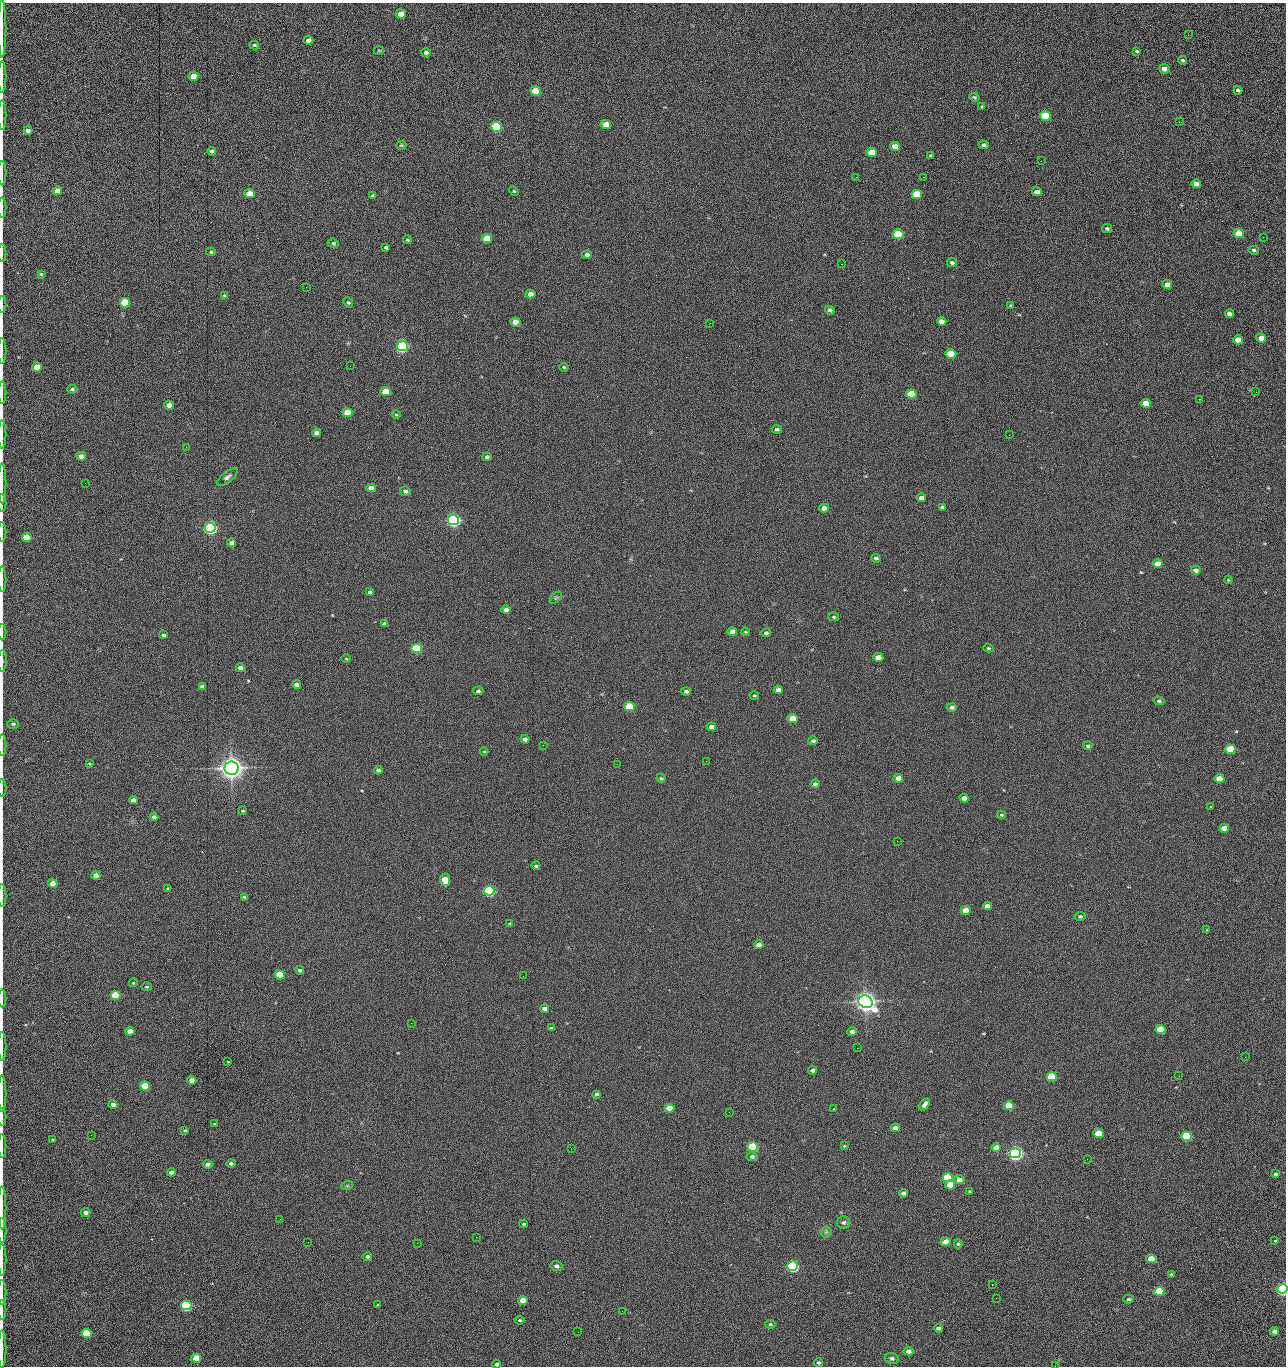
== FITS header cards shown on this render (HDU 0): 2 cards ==
NAXIS1  =                 1284 /fastest changing axis
NAXIS2  =                 1364 /next to fastest changing axis

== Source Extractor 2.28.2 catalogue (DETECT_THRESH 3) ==
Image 1284 x 1364 px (HDU 0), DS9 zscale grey, 1 PNG px = 1 image px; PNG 1288 x 1368 px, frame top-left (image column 1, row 1364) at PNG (2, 3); each listed source drawn as its Kron ellipse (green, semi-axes under 4 px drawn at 4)
Background 149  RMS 15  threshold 44.7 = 3 sigma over >= 5 px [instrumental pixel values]
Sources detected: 279; all 279 listed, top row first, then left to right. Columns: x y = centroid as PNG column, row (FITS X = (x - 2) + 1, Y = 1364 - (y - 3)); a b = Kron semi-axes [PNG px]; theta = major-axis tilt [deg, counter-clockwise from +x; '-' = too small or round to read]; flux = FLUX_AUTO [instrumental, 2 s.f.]
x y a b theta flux
401 14 5 4 - 1.3e+04
2 29 29 2 90 5.2e+03
1188 35 2 2 - 9.9e+02
308 40 5 4 - 5.1e+03
254 45 5 3 - 1.2e+03
379 50 5 3 - 8.7e+02
1137 51 4 3 - 1.6e+03
426 52 4 4 - 2.5e+03
1183 60 4 3 - 1.5e+03
1164 69 5 4 - 4.4e+03
193 76 5 4 - 1.5e+04
2 77 16 2 90 2.6e+03
1238 90 4 3 - 2.0e+03
536 91 5 4 - 4.3e+04
974 97 5 4 - 1.3e+03
982 107 4 3 - 1.1e+03
2 115 15 2 90 2.0e+03
1045 116 5 5 - 6.2e+04
1179 122 3 2 - 9.3e+02
606 125 5 4 - 1.5e+04
497 127 5 5 - 1.6e+05
28 130 4 4 - 4.7e+03
401 145 5 3 - 1.1e+03
984 145 5 4 - 2.2e+03
895 146 5 4 - 1.2e+04
212 151 4 3 - 2.6e+03
872 152 5 4 - 2.9e+04
931 156 4 3 - 1.7e+03
1041 161 2 2 - 1.2e+03
2 173 12 2 90 2.4e+03
856 177 3 2 - 1.5e+03
923 177 2 2 - 2.0e+04
1196 184 5 4 - 6.3e+03
57 191 5 4 - 1.1e+04
514 191 5 4 - 1.2e+03
1037 192 5 4 - 5.6e+03
249 194 5 4 - 2.0e+04
917 194 5 4 - 5.2e+04
373 196 4 3 - 1.6e+03
2 207 10 2 90 1.9e+03
1107 229 5 4 - 1.6e+03
1239 233 5 4 - 4.4e+04
898 234 5 5 - 1.0e+05
1263 237 2 2 - 5.6e+02
487 239 5 4 - 4.1e+04
408 240 4 4 - 1.4e+03
333 243 5 4 - 1.6e+03
386 247 4 3 - 1.9e+03
1254 250 5 4 - 1.9e+03
211 252 5 4 - 1.2e+03
2 253 9 2 90 1.3e+03
587 255 5 4 - 2.9e+03
952 263 5 4 - 1.7e+03
841 264 2 2 - 1.8e+04
41 274 3 3 - 1.2e+03
1167 285 5 4 - 7.6e+03
306 287 2 2 - 4.3e+02
530 294 5 4 - 9.7e+03
225 296 4 3 - 1.8e+03
125 303 5 4 - 1.0e+05
348 303 6 4 -47 1.5e+03
2 304 8 2 90 1.5e+03
1011 305 3 3 - 1.2e+03
830 310 5 4 - 2.2e+03
1230 314 4 4 - 3.9e+03
942 321 5 4 - 7.7e+03
515 322 5 4 - 1.6e+04
710 323 2 2 - 2.3e+03
1261 338 5 4 - 1.1e+04
1238 340 5 4 - 1.6e+04
402 346 5 5 - 3.0e+05
2 351 13 2 90 2.1e+03
951 354 5 4 - 5.9e+04
350 366 2 2 - 1.7e+03
37 367 5 4 - 2.6e+04
564 367 5 4 - 1.2e+03
72 389 5 3 - 1.8e+03
386 392 5 4 - 3.7e+04
1256 392 2 2 - 7.4e+02
2 393 11 2 90 2.0e+03
911 394 5 4 - 6.1e+04
1199 399 2 2 - 5.9e+02
1146 403 5 4 - 1.9e+04
169 405 5 4 - 8.7e+03
347 412 5 4 - 3.0e+04
396 415 4 4 - 1.0e+03
777 429 5 3 - 1.7e+03
316 433 4 4 - 3.6e+03
2 434 14 2 90 2.1e+03
1009 435 2 2 - 2.1e+03
186 447 2 2 - 1.9e+03
81 456 5 4 - 1.2e+04
487 457 4 3 - 2.3e+03
227 477 12 5 38 3.3e+03
2 483 20 2 90 2.9e+03
85 483 2 2 - 5.4e+02
371 488 5 4 - 1.0e+04
405 491 5 5 - 2.7e+03
921 498 5 4 - 5.8e+03
2 503 9 2 90 1.4e+03
942 507 4 3 - 1.9e+03
824 508 5 4 - 8.8e+03
453 520 5 5 - 5.1e+05
210 528 5 5 - 5.4e+05
2 532 10 2 90 1.5e+03
27 537 5 4 - 4.2e+04
232 543 4 4 - 4.1e+03
876 558 4 3 - 1.9e+03
1158 564 5 4 - 1.4e+04
1196 570 5 4 - 3.9e+03
2 579 12 2 90 2.1e+03
1228 580 4 3 - 9.9e+02
370 592 4 3 - 2.1e+03
556 598 7 4 45 1.6e+03
506 610 4 4 - 4.5e+03
834 617 5 4 - 1.5e+03
385 623 4 3 - 2.1e+03
2 632 8 2 90 1.5e+03
732 632 5 4 - 1.0e+04
745 632 4 3 - 9.5e+02
766 633 5 4 - 1.9e+03
163 635 4 3 - 1.9e+03
417 648 5 4 - 1.6e+05
988 648 5 4 - 1.4e+03
878 658 5 4 - 1.4e+04
346 659 4 3 - 8.0e+02
2 661 11 3 88 2.3e+03
240 668 5 4 - 7.4e+03
297 685 4 4 - 4.1e+03
202 686 4 3 - 2.0e+03
778 690 5 4 - 6.3e+03
478 691 5 4 - 2.5e+03
686 691 5 4 - 2.6e+03
754 695 5 2 - 9.9e+02
1159 701 5 4 - 2.0e+03
629 707 5 4 - 6.5e+04
952 707 5 4 - 2.8e+03
793 718 5 4 - 2.8e+04
13 724 5 4 - 1.5e+03
711 727 4 4 - 7.7e+03
525 739 4 4 - 4.4e+03
813 741 4 4 - 1.8e+03
2 745 10 2 90 1.8e+03
543 745 2 2 - 2.2e+03
1088 746 5 4 - 2.1e+03
1230 749 5 4 - 7.8e+04
484 751 4 3 - 9.3e+02
706 761 2 2 - 1.3e+03
89 764 4 3 - 1.1e+03
617 764 2 2 - 2.0e+03
232 768 7 6 - 1.4e+06
378 770 4 3 - 2.5e+03
661 778 4 4 - 1.3e+03
898 778 5 4 - 1.1e+04
1219 779 5 4 - 2.5e+04
815 784 4 4 - 3.1e+03
2 788 9 2 90 1.3e+03
964 798 5 4 - 8.1e+03
133 800 4 4 - 6.7e+03
1210 807 3 2 - 1.4e+03
243 811 3 3 - 9.6e+02
1001 815 4 3 - 1.3e+03
154 817 4 4 - 4.0e+03
1224 828 5 4 - 1.6e+04
897 841 2 2 - 1.5e+03
536 866 4 3 - 1.9e+03
96 876 5 4 - 1.3e+04
445 880 6 5 - 2.8e+04
53 883 5 4 - 1.6e+04
168 889 3 3 - 1.7e+03
489 891 5 4 - 2.4e+05
2 895 11 2 90 2.0e+03
244 897 4 3 - 1.5e+03
987 906 4 4 - 5.9e+03
966 910 5 4 - 1.9e+04
1080 916 5 4 - 2.0e+03
510 924 4 2 - 8.6e+02
1207 930 4 2 - 5.9e+02
759 945 4 4 - 6.4e+03
300 970 4 3 - 1.8e+03
280 975 5 4 - 6.2e+04
523 976 2 2 - 1.2e+03
133 983 5 3 - 1.0e+03
147 987 5 4 - 1.3e+03
115 995 5 4 - 7.7e+04
2 998 9 2 90 1.5e+03
866 1002 7 6 - 1.2e+06
544 1009 4 3 - 4.5e+03
411 1023 2 2 - 3.5e+03
551 1028 3 3 - 1.1e+03
1161 1029 5 4 - 4.9e+04
130 1031 5 4 - 1.1e+04
852 1031 5 4 - 3.8e+03
2 1046 14 2 90 2.3e+03
857 1048 3 2 - 8.3e+02
1245 1057 2 2 - 1.3e+03
228 1062 3 2 - 5.1e+02
813 1070 4 4 - 3.4e+03
1179 1076 2 2 - 1.7e+03
1052 1077 5 4 - 9.0e+04
192 1080 4 4 - 1.1e+04
145 1086 5 4 - 6.6e+04
2 1094 18 2 90 3.2e+03
596 1094 4 3 - 1.9e+03
113 1104 4 4 - 5.6e+03
925 1104 7 4 51 4.8e+03
1009 1106 5 4 - 7.5e+04
669 1108 5 4 - 2.1e+04
834 1109 2 2 - 6.0e+02
729 1112 2 2 - 6.4e+02
2 1117 9 2 90 1.5e+03
215 1124 3 3 - 1.1e+03
895 1128 5 4 - 7.4e+03
185 1130 3 2 - 9.3e+02
1099 1133 5 4 - 3.3e+04
91 1135 2 2 - 1.7e+03
1186 1136 5 4 - 1.0e+05
53 1139 3 3 - 1.3e+03
2 1146 12 2 90 2.2e+03
844 1146 4 4 - 9.0e+02
753 1147 5 4 - 1.5e+05
996 1147 4 4 - 8.0e+03
571 1149 2 2 - 6.4e+02
1015 1153 5 5 - 6.2e+05
752 1156 5 5 - 3.0e+03
1087 1159 2 2 - 1.2e+03
231 1163 4 3 - 2.3e+03
208 1164 5 4 - 4.6e+03
171 1172 4 3 - 3.5e+03
1275 1174 4 4 - 1.7e+03
948 1178 5 4 - 1.5e+05
959 1180 5 4 - 6.7e+03
950 1185 5 4 - 1.7e+04
347 1186 6 3 18 1.2e+03
969 1191 4 3 - 7.8e+02
904 1193 4 4 - 4.6e+03
2 1208 21 2 90 3.9e+03
86 1212 5 4 - 4.5e+03
280 1219 3 2 - 1.5e+03
844 1222 6 6 - 2.3e+03
524 1224 4 3 - 1.6e+03
2 1231 12 2 90 2.3e+03
826 1232 5 5 - 2.2e+03
476 1237 2 2 - 5.8e+03
1275 1241 4 3 - 1.7e+03
308 1242 2 2 - 1.2e+03
946 1242 5 4 - 2.0e+04
417 1243 2 2 - 3.6e+03
958 1244 4 4 - 1.4e+03
367 1256 4 4 - 3.0e+03
2 1259 16 2 90 3.1e+03
1151 1259 5 4 - 2.8e+04
556 1266 6 5 - 3.5e+03
793 1266 5 4 - 3.1e+05
1171 1274 3 3 - 1.1e+03
992 1284 3 2 - 1.8e+03
1282 1289 5 4 - 3.7e+05
1159 1291 5 4 - 8.0e+04
2 1293 12 2 90 2.4e+03
996 1298 2 2 - 1.7e+03
1129 1299 5 4 - 1.8e+03
523 1300 5 4 - 1.8e+04
186 1305 5 4 - 2.4e+05
378 1305 3 3 - 9.5e+02
2 1310 10 2 90 1.8e+03
622 1311 2 2 - 5.2e+02
520 1320 5 4 - 1.3e+03
770 1324 5 4 - 1.4e+03
939 1328 4 4 - 3.9e+03
1275 1331 4 4 - 5.6e+03
578 1332 2 2 - 2.3e+03
87 1333 5 4 - 9.4e+04
2 1349 19 2 90 3.4e+03
908 1351 5 4 - 7.0e+03
196 1358 5 4 - 3.1e+04
892 1358 7 5 -15 2.7e+03
818 1362 5 4 - 1.8e+03
497 1364 4 3 - 2.8e+03
1055 1366 2 2 - 1.4e+03
At the frame edge (FLAGS 8, measured only in part): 34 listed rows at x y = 2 29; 2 77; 2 115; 2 173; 2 207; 2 253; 2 304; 2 351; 2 393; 2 434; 2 483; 2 503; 2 532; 2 579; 2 632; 2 661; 13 724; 2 745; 2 788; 2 895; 2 998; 2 1046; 2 1094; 2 1117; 2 1146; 2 1208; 2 1231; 2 1259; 1282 1289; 2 1293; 2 1310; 2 1349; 497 1364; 1055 1366

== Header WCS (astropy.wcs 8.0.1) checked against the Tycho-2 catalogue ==
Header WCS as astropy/WCSLIB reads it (CRVAL/CRPIX/CD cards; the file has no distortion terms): RA---TAN/DEC--TAN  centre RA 15:41:40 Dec +51:59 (235.42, +51.99 deg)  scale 1.26 arcsec/px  FOV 26.9' x 28.5'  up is +92 deg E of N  parity flipped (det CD > 0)
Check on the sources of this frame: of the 60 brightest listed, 11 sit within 2.0 arcsec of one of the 11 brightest Tycho-2 stars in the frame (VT <= 12.29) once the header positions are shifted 0.42 arcsec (0.19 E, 0.37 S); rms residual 1.00 arcsec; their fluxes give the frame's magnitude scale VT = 25.23 - 2.5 log10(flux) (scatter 0.22 mag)
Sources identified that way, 11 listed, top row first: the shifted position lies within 2.0 arcsec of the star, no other Tycho-2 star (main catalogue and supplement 1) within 4.0 arcsec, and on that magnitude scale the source's flux lands within +1.5 / -3 mag of the star's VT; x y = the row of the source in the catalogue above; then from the Tycho-2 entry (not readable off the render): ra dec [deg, ICRS J2000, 3 dp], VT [Tycho-2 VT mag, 2 dp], TYC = Tycho-2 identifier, HIP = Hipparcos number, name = IAU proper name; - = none
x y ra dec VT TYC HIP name
402 346 235.614 +52.064 11.61 3489-1132-1 - -
453 520 235.514 +52.049 11.19 3489-1407-1 - -
210 528 235.515 +52.133 11.12 3489-1380-1 - -
232 768 235.378 +52.130 9.31 3489-1322-1 76850 -
489 891 235.303 +52.042 11.52 3489-958-1 - -
866 1002 235.232 +51.912 9.59 3489-824-1 - -
1015 1153 235.143 +51.862 10.97 3489-1016-1 - -
948 1178 235.131 +51.886 12.29 3489-908-1 - -
793 1266 235.084 +51.941 11.45 3489-1346-1 - -
1282 1289 235.062 +51.771 11.53 3489-1453-1 - -
186 1305 235.075 +52.152 11.74 3489-912-1 - -